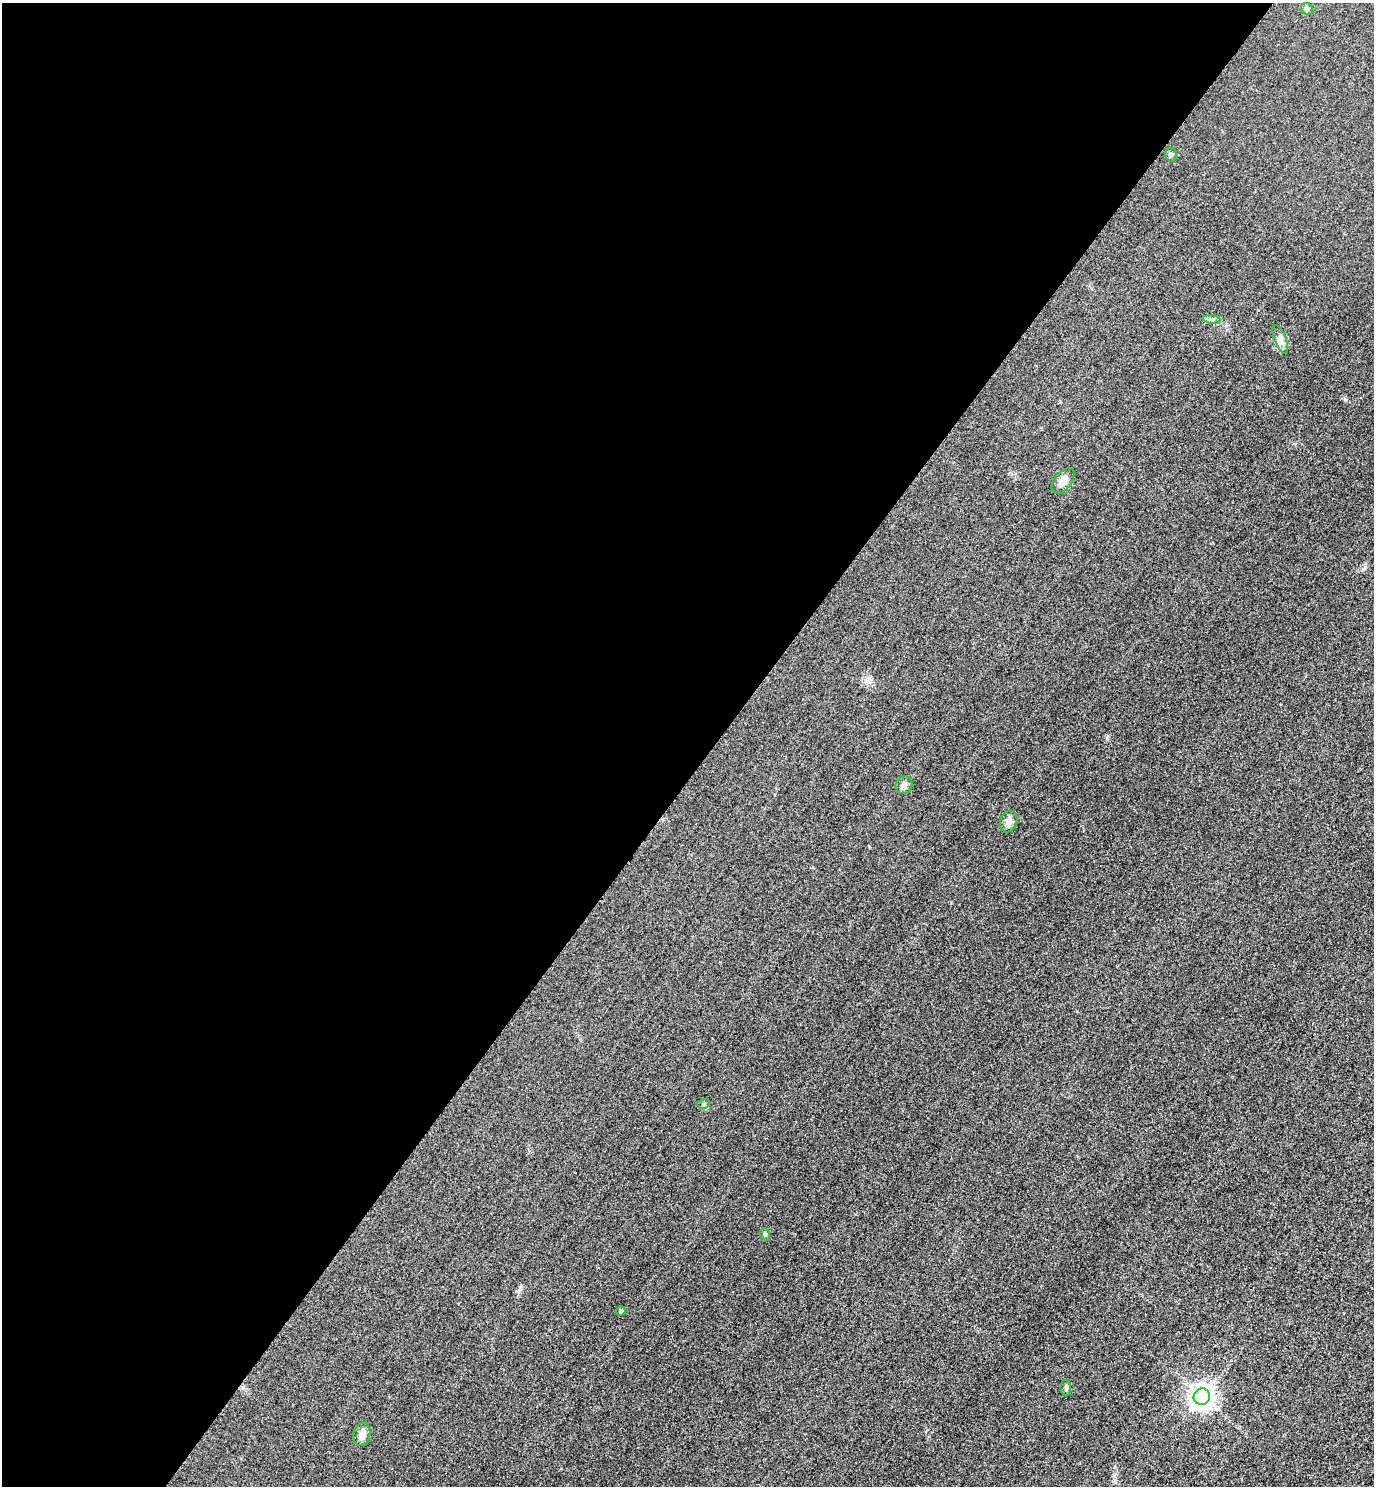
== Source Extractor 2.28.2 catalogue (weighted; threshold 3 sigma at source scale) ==
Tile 5 of 4 x 4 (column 1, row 2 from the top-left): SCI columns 325-1696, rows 2998-4481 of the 5996 x 5993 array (HDU 1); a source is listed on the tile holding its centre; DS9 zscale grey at full resolution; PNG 1376 x 1488 px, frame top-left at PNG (2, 3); each listed source drawn as its Kron ellipse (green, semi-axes under 4 px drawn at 4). Shown black and unused: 52% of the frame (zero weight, under 3 of 4 exposures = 3% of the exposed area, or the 3 px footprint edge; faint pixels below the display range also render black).
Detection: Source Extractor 2.28.2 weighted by HDU 2 'WHT'; one run over the whole footprint, this tile lists its part. Background 0.051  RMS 0.017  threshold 0.0752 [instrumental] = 3 sigma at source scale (4.5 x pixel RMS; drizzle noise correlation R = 1.50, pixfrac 1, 0.05/0.05 arcsec/px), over >= 5 px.
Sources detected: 13; all 13 listed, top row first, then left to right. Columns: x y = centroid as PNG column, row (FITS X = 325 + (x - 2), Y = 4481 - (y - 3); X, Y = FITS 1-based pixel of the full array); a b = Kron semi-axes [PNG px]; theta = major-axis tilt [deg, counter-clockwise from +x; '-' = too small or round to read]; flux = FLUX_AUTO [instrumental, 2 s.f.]
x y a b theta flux
1307 9 6 5 - 3.6
1171 155 7 5 -77 3.3
1212 319 9 4 -8 4.3
1280 339 15 6 -68 8.6
1063 481 15 8 51 14
904 785 9 8 - 6.9
1009 821 11 8 69 11
703 1104 6 5 - 2.9
765 1234 6 5 - 2.8
621 1311 5 4 - 3.6
1066 1388 8 5 -89 3.6
1202 1397 8 8 - 1400
362 1434 11 8 80 14
Unlisted compact peaks at least as high as the median listed source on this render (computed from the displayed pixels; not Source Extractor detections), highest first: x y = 1346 399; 1107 738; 520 1287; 1363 569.